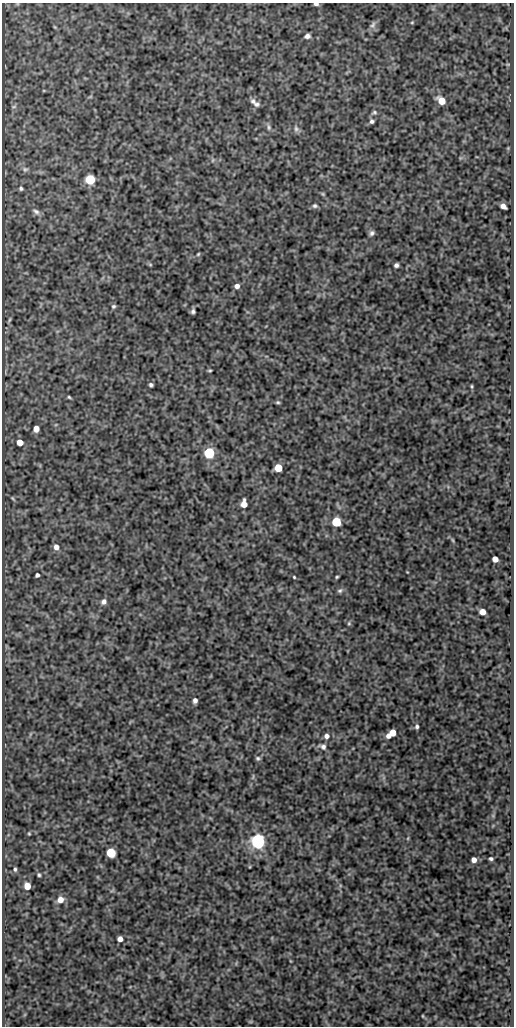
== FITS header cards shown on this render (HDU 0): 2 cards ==
NAXIS1  =                  512
NAXIS2  =                 1024

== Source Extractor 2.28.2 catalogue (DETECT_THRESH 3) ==
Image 512 x 1024 px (HDU 0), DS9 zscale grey, 1 PNG px = 1 image px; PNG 516 x 1028 px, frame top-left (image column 1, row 1024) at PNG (2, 3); no overlay
Background 88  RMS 0.53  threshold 1.58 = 3 sigma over >= 5 px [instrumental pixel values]
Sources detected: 69; all 69 listed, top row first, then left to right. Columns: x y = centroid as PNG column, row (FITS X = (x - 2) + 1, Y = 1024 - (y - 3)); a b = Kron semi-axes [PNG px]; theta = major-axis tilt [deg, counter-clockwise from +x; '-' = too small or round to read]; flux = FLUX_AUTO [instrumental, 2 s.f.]
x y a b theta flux
316 4 5 3 - 85
412 22 5 3 - 37
373 25 12 6 66 130
307 36 6 5 - 130
253 101 9 8 - 120
441 101 7 5 -42 550
257 104 8 6 -21 100
14 107 6 4 2 47
374 112 7 5 6 66
372 121 6 6 - 90
269 127 9 5 -80 86
296 129 9 6 -74 100
213 160 6 3 71 37
25 169 7 5 -10 77
90 179 6 6 - 2000
21 188 4 4 - 57
323 194 6 4 -46 43
315 206 7 6 - 74
503 206 6 4 -38 180
36 211 10 6 -30 120
372 233 6 5 - 96
198 254 5 4 - 39
150 264 6 4 -19 39
396 265 4 4 - 94
237 286 5 5 - 150
113 306 5 5 - 61
193 311 5 4 - 77
9 320 8 3 71 46
210 370 4 2 - 42
151 385 4 4 - 71
472 386 5 3 - 37
69 397 5 3 - 46
278 402 5 4 - 50
36 429 5 5 - 340
20 442 5 5 - 350
209 453 6 6 - 3500
278 468 5 5 - 1000
13 499 8 3 -49 42
244 504 7 5 88 370
336 522 6 5 - 1900
56 547 6 6 - 210
495 559 5 5 - 280
37 575 4 4 - 85
294 577 3 3 - 34
337 577 4 3 - 42
340 591 7 6 - 79
104 602 7 6 - 130
482 612 5 5 - 310
349 623 5 5 - 49
195 700 5 5 - 120
417 726 5 4 - 67
393 733 6 5 - 450
327 736 6 6 - 140
388 736 5 4 - 140
323 747 11 7 -17 140
258 758 6 6 - 70
253 777 10 3 79 53
29 834 4 3 - 34
408 838 6 3 71 34
258 841 6 6 - 10000
111 853 6 5 - 1700
491 859 4 3 - 66
474 860 5 5 - 190
15 869 6 4 -89 60
39 875 5 4 - 49
27 886 6 5 - 370
60 900 7 7 - 280
120 939 5 5 - 210
423 1016 5 3 - 28
At the frame edge (FLAGS 8, measured only in part): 1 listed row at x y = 316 4